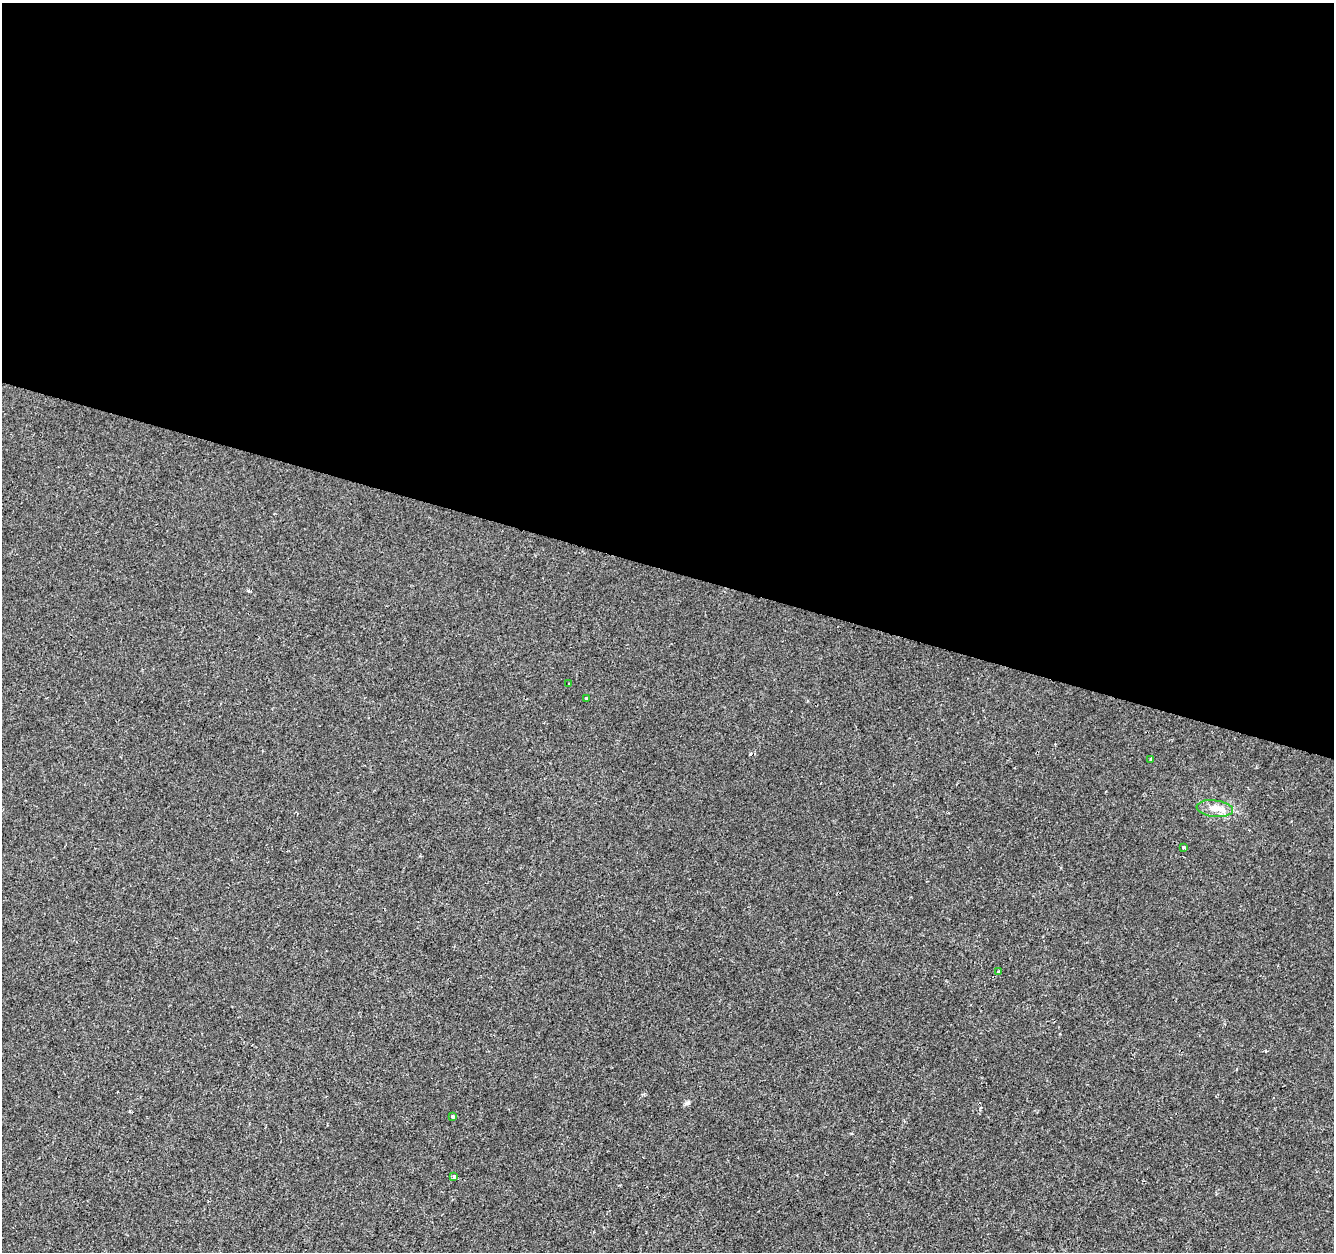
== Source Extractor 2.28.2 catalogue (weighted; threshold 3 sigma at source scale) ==
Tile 3 of 4 x 4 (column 3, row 1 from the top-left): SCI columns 2672-4003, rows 4031-5280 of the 5335 x 5497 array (HDU 1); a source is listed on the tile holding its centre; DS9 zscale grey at full resolution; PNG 1336 x 1254 px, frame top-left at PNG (2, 3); each listed source drawn as its Kron ellipse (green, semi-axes under 4 px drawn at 4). Shown black and unused: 45% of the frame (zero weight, under 2 of 3 exposures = <1% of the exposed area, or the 3 px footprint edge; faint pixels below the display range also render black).
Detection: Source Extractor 2.28.2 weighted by HDU 2 'WHT'; one run over the whole footprint, this tile lists its part. Background -2.68e-04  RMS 0.0026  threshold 0.0118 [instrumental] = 3 sigma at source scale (4.5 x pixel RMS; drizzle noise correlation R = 1.50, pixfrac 1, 0.0396/0.0396 arcsec/px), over >= 5 px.
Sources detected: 8; all 8 listed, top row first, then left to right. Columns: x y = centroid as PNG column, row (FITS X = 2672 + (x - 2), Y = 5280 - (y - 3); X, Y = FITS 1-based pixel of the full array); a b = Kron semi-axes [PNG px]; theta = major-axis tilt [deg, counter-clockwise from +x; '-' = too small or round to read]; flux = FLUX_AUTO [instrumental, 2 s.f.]
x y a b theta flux
569 684 2 2 - 0.26
586 698 3 3 - 0.43
1151 759 3 3 - 0.48
1215 809 18 8 -7 2.6
1183 847 4 3 - 0.28
998 972 4 3 - 1.3
453 1117 3 3 - 0.62
453 1177 4 3 - 1.2